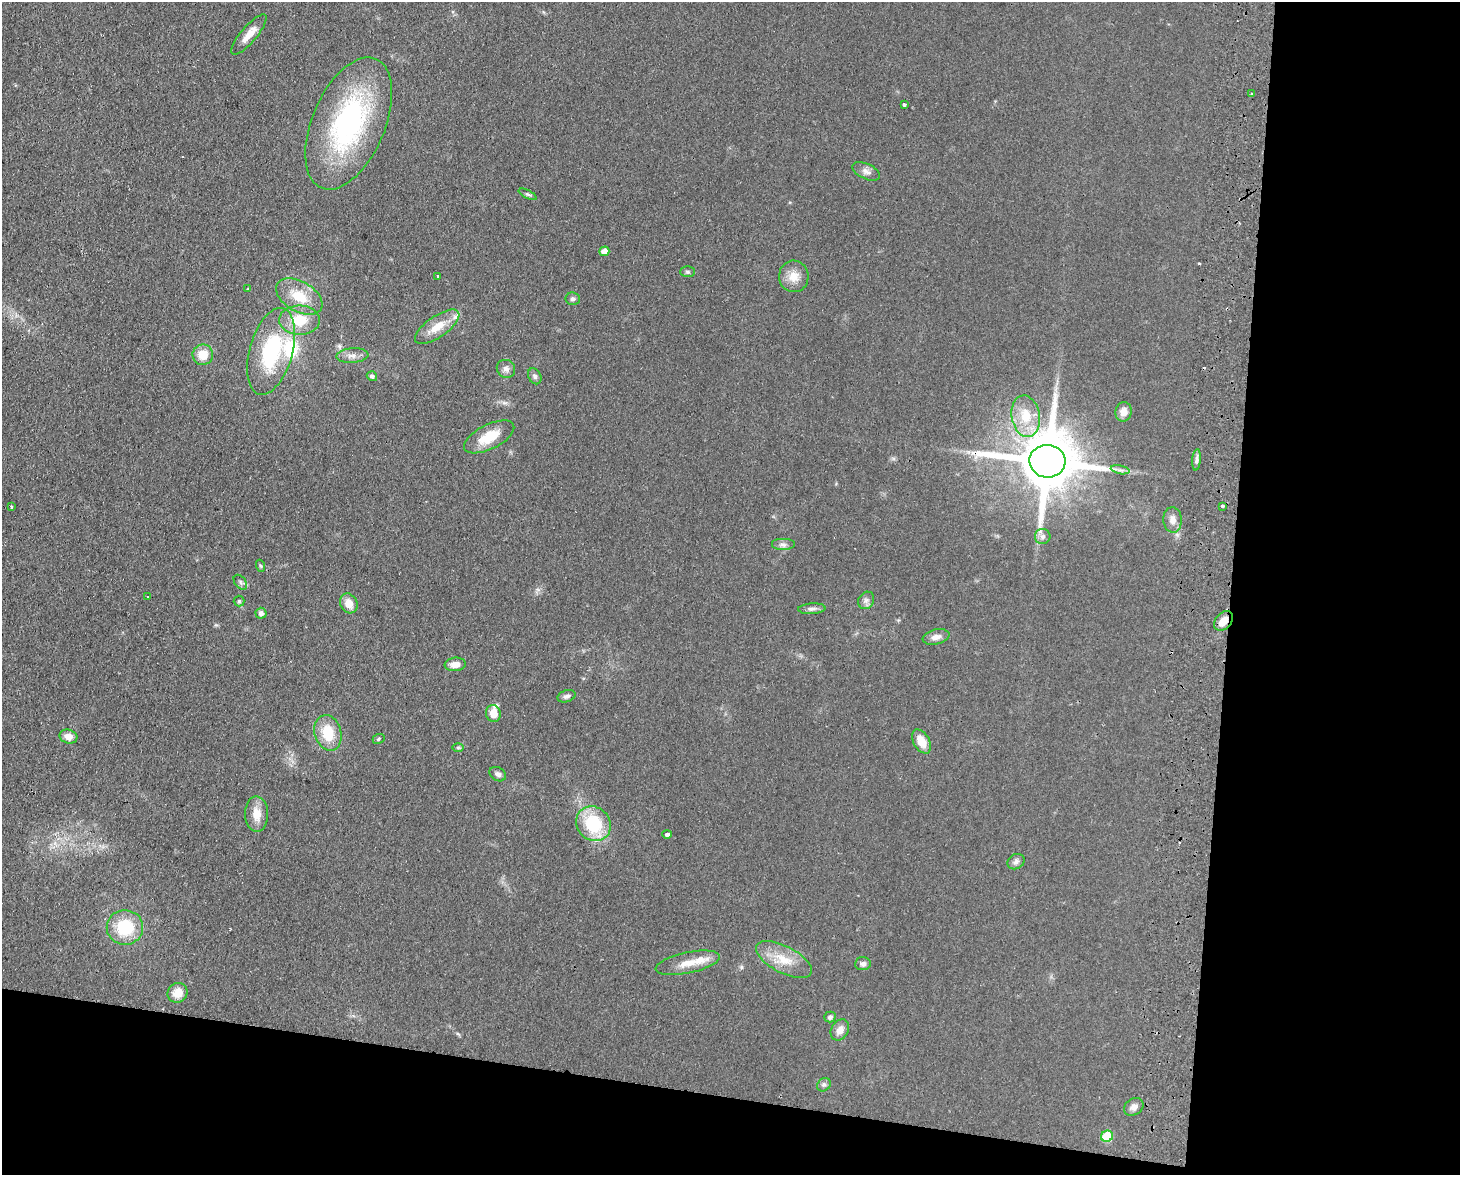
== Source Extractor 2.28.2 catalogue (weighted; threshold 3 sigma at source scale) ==
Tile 12 of 3 x 4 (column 3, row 4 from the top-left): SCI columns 3088-4545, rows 9-1181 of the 4830 x 4709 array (HDU 1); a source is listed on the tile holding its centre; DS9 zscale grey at full resolution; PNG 1462 x 1177 px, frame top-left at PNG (2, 2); each listed source drawn as its Kron ellipse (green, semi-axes under 4 px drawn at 4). Shown black and unused: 22% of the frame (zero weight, under 2 of 3 exposures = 3% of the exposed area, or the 3 px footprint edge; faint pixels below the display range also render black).
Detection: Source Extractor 2.28.2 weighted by HDU 2 'WHT'; one run over the whole footprint, this tile lists its part. Background 0.0735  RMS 0.009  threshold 0.0406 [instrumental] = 3 sigma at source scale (4.5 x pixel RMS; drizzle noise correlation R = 1.50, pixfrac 1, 0.05/0.05 arcsec/px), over >= 5 px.
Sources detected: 73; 4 cosmic-ray / hot-pixel residue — neither listed nor drawn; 4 inside a brighter listed object's ellipse — not listed separately; the other 65 listed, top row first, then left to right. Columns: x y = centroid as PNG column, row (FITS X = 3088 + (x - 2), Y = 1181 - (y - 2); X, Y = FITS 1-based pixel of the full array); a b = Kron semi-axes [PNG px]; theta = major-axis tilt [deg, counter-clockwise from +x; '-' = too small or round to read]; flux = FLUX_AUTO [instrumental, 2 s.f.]
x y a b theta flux
249 34 25 8 50 11
1252 94 3 2 - 1.7
904 104 3 3 - 2.2
349 123 70 36 67 170
866 171 15 7 -24 4.7
528 194 10 4 -27 1.7
604 251 5 5 - 7.1
688 272 7 5 -1 1.6
438 276 3 2 - 1.1
794 276 16 14 -83 12
248 289 4 4 - 0.76
299 296 25 15 -30 24
573 299 7 6 - 2.3
300 320 20 14 0 24
437 327 26 10 35 16
271 351 44 21 74 82
203 355 10 10 - 15
352 356 16 7 4 5.7
506 369 9 8 - 3.9
372 376 5 4 - 2.4
535 376 8 6 -63 2.4
1123 412 10 8 79 7.1
1026 416 21 14 -80 23
489 437 27 12 27 22
1196 460 11 4 85 2.8
1047 461 18 16 -3 7100
1120 470 9 4 -12 2.9
1222 506 3 3 - 9.5
12 507 3 3 - 2.7
1173 520 13 9 -86 6.6
1043 536 8 7 - 3.4
783 545 12 6 0 3.7
261 566 6 4 -70 1.1
240 582 8 5 -51 2.1
147 597 2 2 - 0.93
866 600 9 7 55 3.3
239 601 5 5 - 1.4
349 603 10 8 -64 9.8
812 609 13 5 4 3.4
261 613 5 5 - 3.7
1224 621 11 7 49 9.7
936 637 13 7 13 5.6
455 664 10 6 5 6.7
566 696 9 6 17 2.5
493 713 8 7 - 11
328 733 18 13 -74 25
68 737 9 6 -15 6.1
379 739 6 4 24 1.3
921 742 13 8 -59 12
458 747 6 4 0 1.2
498 774 9 6 -30 3.3
257 814 18 11 -89 13
593 824 18 16 -46 47
667 834 5 3 - 3.8
1016 862 9 7 29 3.1
125 927 18 17 - 40
784 959 31 13 -28 21
688 963 33 10 12 15
863 964 8 6 5 3.6
178 993 10 9 - 11
830 1017 5 5 - 2.5
840 1030 11 8 59 6.9
824 1085 7 6 - 2.3
1134 1107 10 8 33 4.1
1107 1136 6 5 - 33
Overlapping masked pixels (flux is a lower limit): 2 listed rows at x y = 1047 461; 1224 621